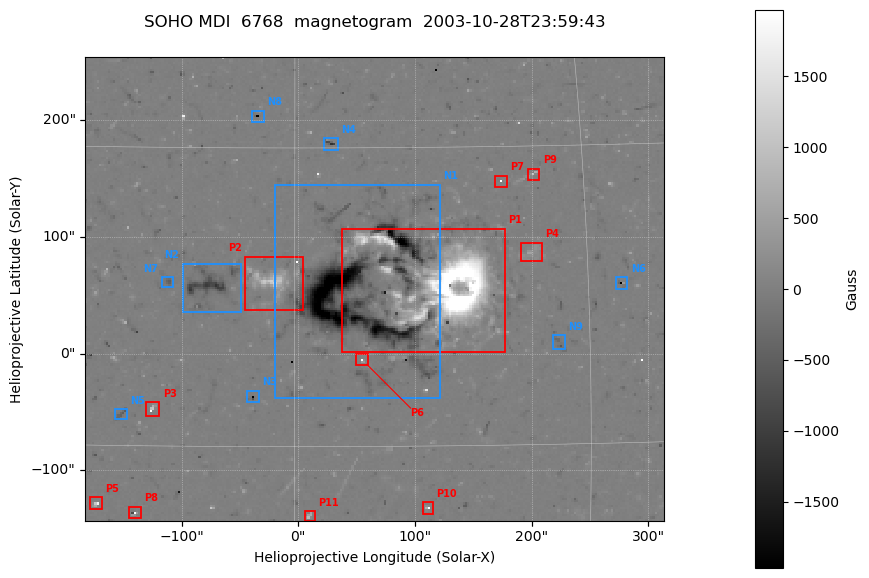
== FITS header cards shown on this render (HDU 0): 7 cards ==
TELESCOP= 'SOHO    '
DETECTOR= 'MDI     '
WAVELNTH=                 6768
DATE-OBS= '2003-10-28T23:59:43'
CTYPE1  = 'HPLN-TAN'
CTYPE2  = 'HPLT-TAN'
BUNIT   = 'Gauss   '

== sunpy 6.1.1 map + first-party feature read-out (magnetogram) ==
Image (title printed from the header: SOHO MDI  6768  magnetogram  2003-10-28T23:59:43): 250 x 200 px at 1.98 arcsec/px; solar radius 976 arcsec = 492 px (partial field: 6.6% of the solar disc is inside the frame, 100% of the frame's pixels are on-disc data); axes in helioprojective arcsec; data unit Gauss (BUNIT, on the colour bar)
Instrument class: MAGNETOGRAM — CONTENT/DPC_OBSR says magnetogram
Display: grey scale clipped to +-1969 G (the 99.5th percentile of |B| on disc); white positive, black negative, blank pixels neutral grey
Flux patches: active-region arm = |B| over 5 px >= 100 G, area >= 9 px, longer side >= 3 px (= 6 arcsec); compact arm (3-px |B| >= 300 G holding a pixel >= 400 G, >= 4 px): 12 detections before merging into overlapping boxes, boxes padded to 3 px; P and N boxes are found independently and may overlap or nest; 14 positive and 12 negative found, the strongest 11 + 9 listed = drawn (cap 20) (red P1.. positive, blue N1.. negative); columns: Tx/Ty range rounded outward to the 5 arcsec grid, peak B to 10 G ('>+1969(sat)' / '<-1969(sat)' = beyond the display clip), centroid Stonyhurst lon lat
Positive patches:
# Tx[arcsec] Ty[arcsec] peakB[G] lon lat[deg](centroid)
P1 35..180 0..110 >+1969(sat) +8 +8
P2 -45..5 35..85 +1280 -1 +8
P3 -130..-115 -55..-40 >+1969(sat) -7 +2
P4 190..210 80..95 +550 +12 +10
P5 -180..-165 -135..-120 +1760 -10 -3
P6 50..60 -10..0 >+1969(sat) +3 +4
P7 165..180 140..155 >+1969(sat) +11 +13
P8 -145..-135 -145..-130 >+1969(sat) -8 -3
P9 195..210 145..160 +990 +12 +14
P10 105..115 -140..-125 >+1969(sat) +7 -3
P11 5..15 -145..-135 +890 +1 -3
Negative patches:
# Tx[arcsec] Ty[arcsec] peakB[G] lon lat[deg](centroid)
N1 -20..125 -40..145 <-1969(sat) +3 +8
N2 -100..-50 35..80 -1160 -4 +8
N3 -45..-30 -45..-30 <-1969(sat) -2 +2
N4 20..35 175..185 -1190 +2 +15
N5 -160..-145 -55..-45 -540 -9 +2
N6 270..285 55..65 <-1969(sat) +17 +8
N7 -120..-105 55..65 -500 -6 +8
N8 -40..-30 195..210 <-1969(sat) -2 +17
N9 215..230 0..15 -570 +13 +5
Bipolar pairs (each listed P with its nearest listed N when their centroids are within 0.25 R_sun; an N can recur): P1-N1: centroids ~75 arcsec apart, P1 is west of N1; P2-N2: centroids ~50 arcsec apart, P2 is west of N2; P3-N5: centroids ~25 arcsec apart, P3 is west of N5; P4-N9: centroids ~75 arcsec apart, P4 is north of N9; P5-N5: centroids ~75 arcsec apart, P5 is south of N5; P6-N1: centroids ~50 arcsec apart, P6 is south of N1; P7-N6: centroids ~125 arcsec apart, P7 is north-east of N6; P8-N5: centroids ~75 arcsec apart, P8 is south of N5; P9-N6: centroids ~125 arcsec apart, P9 is north-east of N6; P10-N3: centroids ~175 arcsec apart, P10 is south-west of N3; P11-N3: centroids ~100 arcsec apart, P11 is south-west of N3